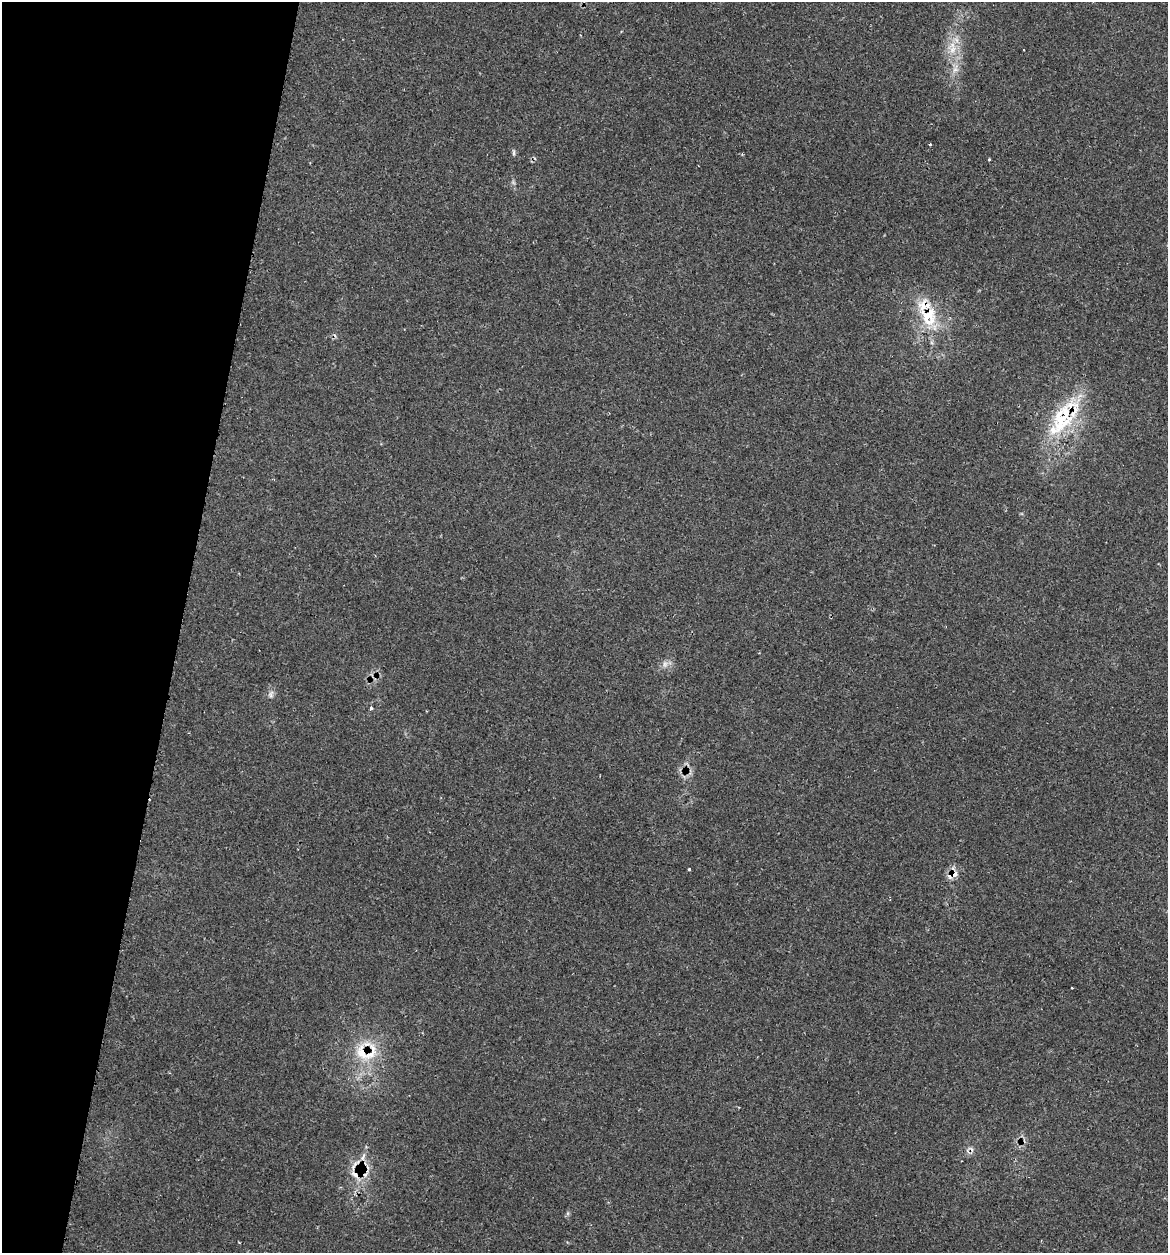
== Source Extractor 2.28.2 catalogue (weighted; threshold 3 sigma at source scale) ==
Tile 9 of 4 x 4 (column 1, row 3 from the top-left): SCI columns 123-1288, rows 1281-2531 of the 5031 x 5032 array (HDU 1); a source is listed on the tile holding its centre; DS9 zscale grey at full resolution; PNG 1170 x 1255 px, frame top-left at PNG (2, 2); no overlay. Shown black and unused: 15% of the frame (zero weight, under 2 of 3 exposures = <1% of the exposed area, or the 3 px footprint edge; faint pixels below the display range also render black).
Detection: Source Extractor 2.28.2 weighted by HDU 2 'WHT'; one run over the whole footprint, this tile lists its part. Background 0.0666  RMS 0.0054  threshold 0.0243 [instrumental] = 3 sigma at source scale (4.5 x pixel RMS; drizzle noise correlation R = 1.50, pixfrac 1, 0.05/0.05 arcsec/px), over >= 5 px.
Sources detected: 24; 4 cosmic-ray / hot-pixel residue — not listed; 5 inside a brighter listed object's ellipse — not listed separately; the other 15 listed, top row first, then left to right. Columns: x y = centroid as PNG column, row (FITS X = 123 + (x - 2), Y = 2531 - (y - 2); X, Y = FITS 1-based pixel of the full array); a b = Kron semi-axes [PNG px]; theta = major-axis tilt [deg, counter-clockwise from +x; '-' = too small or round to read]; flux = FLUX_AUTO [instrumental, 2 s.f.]
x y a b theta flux
952 49 14 11 -46 6.9
955 69 13 8 70 4
930 144 3 3 - 1.3
513 152 9 4 -86 0.96
989 159 3 3 - 1.4
928 316 30 23 -87 25
1073 409 54 25 77 32
665 664 9 6 89 2.2
271 694 10 7 76 2.1
371 708 4 4 - 0.82
689 869 3 3 - 1.4
953 875 14 7 24 5.5
362 1053 37 26 49 25
355 1165 25 6 54 5
355 1175 15 6 -46 4
Overlapping masked pixels (flux is a lower limit): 6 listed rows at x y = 928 316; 1073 409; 953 875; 362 1053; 355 1165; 355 1175